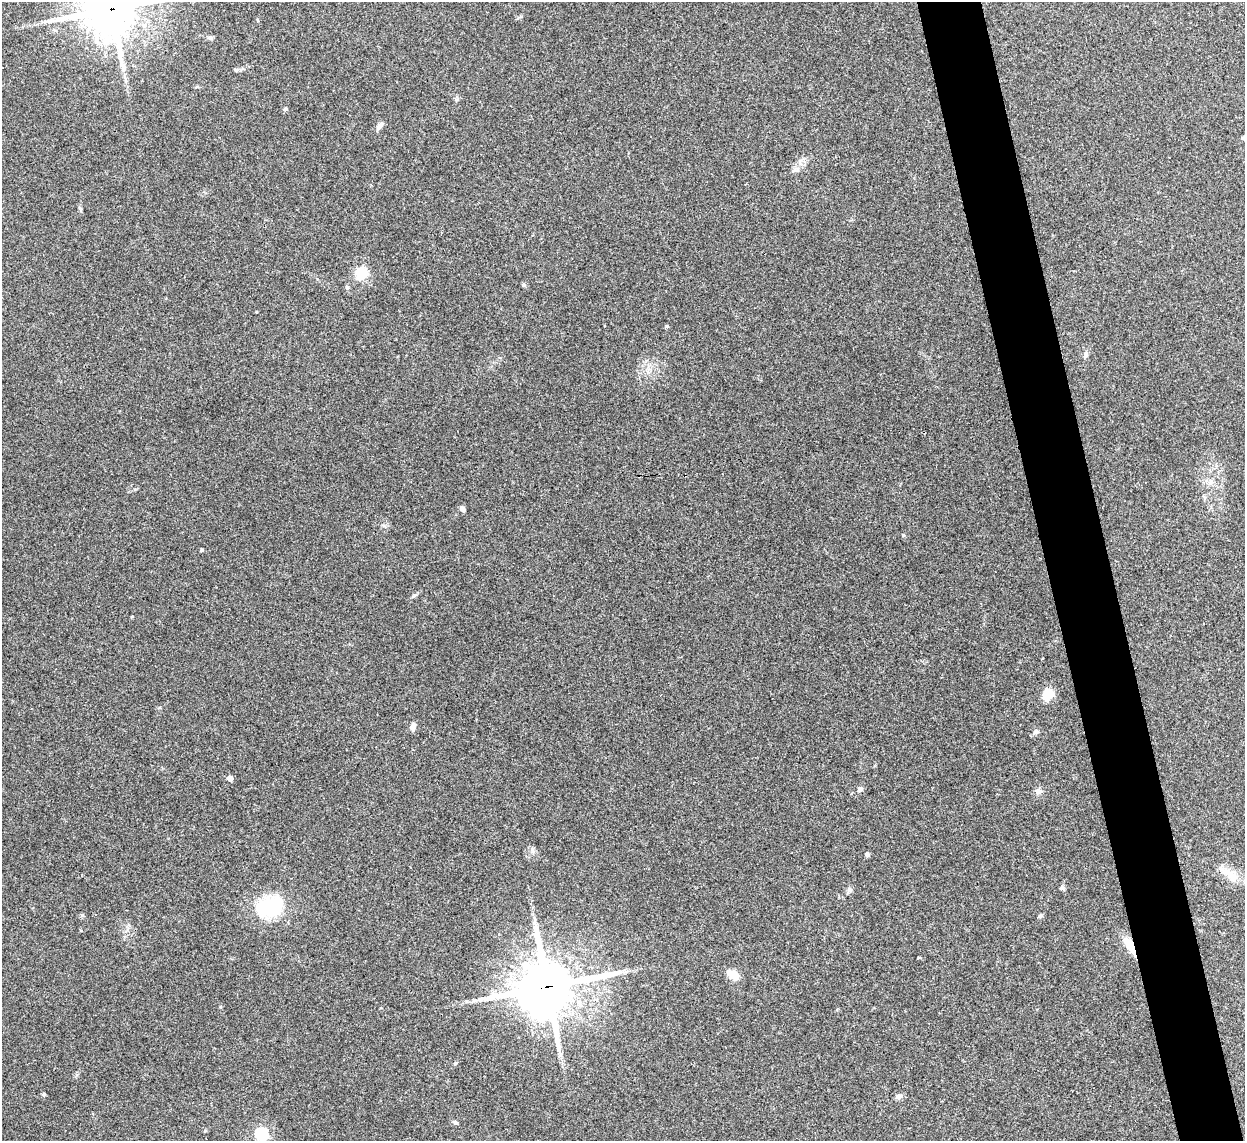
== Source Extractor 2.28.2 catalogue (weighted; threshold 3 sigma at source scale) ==
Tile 6 of 4 x 4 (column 2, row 2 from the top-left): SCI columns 1247-2489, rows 2536-3674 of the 4975 x 4956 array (HDU 1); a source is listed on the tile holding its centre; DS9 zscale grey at full resolution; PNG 1247 x 1143 px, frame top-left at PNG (2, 2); no overlay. Shown black and unused: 5% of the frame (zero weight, under 3 of 4 exposures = <1% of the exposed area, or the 3 px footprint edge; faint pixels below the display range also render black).
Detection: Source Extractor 2.28.2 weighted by HDU 2 'WHT'; one run over the whole footprint, this tile lists its part. Background 0.166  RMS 0.007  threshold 0.0317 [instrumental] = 3 sigma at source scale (4.5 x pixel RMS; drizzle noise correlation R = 1.50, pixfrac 1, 0.05/0.05 arcsec/px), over >= 5 px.
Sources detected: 36; all 36 listed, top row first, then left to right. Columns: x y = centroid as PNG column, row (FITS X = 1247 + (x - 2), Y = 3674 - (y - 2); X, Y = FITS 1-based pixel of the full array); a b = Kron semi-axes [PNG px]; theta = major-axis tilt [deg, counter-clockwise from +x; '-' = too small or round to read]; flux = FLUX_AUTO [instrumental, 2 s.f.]
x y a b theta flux
111 9 19 17 12 2700
210 38 8 5 2 1.4
236 70 6 5 - 1.1
285 109 5 3 - 0.84
379 126 12 6 51 2.5
1244 138 5 4 - 1.4
797 170 10 3 21 1.6
80 209 6 4 -71 0.99
361 273 13 12 - 14
523 285 6 4 19 0.84
256 312 3 2 - 0.51
667 326 5 4 - 0.72
1085 354 7 4 -72 1.3
1211 482 7 5 45 1.8
462 509 6 4 -51 2.8
903 535 4 3 - 0.91
202 550 4 3 - 0.92
1048 694 15 12 56 9.1
413 726 11 5 85 2.9
1036 732 9 6 27 1.9
230 778 4 4 - 5.7
860 789 7 5 18 1.4
1039 791 9 8 - 2.8
867 854 4 4 - 2.2
1230 874 29 11 -40 11
850 890 7 6 - 1.6
270 907 36 23 10 38
1040 916 6 5 - 1.3
1130 946 20 7 -60 15
733 975 14 8 -32 8
547 987 20 18 16 3100
456 1063 5 3 - 0.75
44 1094 4 4 - 1.3
899 1096 10 6 27 2.2
455 1122 7 5 -17 1.2
261 1134 6 5 - 86
Overlapping masked pixels (flux is a lower limit): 3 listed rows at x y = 111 9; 1130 946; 547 987
Isophote crosses this tile's border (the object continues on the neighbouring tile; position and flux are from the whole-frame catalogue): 2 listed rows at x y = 111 9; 1244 138
Unlisted compact peaks at least as high as the median listed source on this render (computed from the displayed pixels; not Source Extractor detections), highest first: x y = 82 915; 414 595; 1062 888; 532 849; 220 1007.